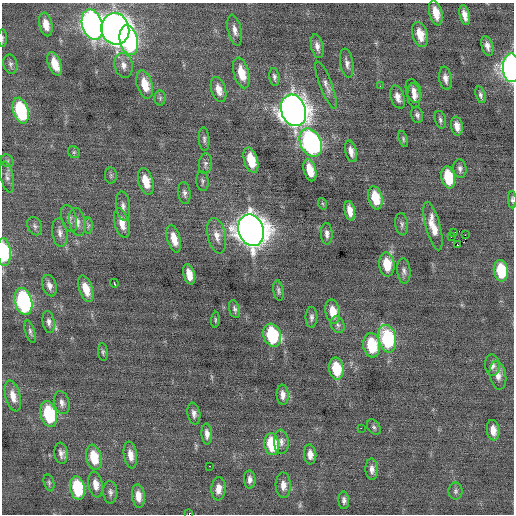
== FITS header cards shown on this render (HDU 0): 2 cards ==
NAXIS1  =                  512 / Axis length
NAXIS2  =                  512 / Axis length

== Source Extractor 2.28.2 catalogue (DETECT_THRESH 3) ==
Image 512 x 512 px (HDU 0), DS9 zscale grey, 1 PNG px = 1 image px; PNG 516 x 516 px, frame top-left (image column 1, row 512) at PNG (2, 3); each listed source drawn as its Kron ellipse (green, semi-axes under 4 px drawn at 4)
Background -0.00944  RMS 0.74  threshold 2.22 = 3 sigma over >= 5 px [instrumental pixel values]
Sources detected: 122; all 122 listed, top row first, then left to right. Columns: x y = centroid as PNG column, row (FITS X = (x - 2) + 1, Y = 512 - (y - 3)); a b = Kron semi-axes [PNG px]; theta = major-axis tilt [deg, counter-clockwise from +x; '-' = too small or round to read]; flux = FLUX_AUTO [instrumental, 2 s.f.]
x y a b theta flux
436 13 12 6 -76 730
465 15 10 5 -76 360
46 24 12 6 -77 580
92 25 15 10 -73 26000
115 29 16 14 -77 52000
235 30 16 6 -77 310
420 34 13 7 -74 730
2 38 9 3 90 73
129 40 15 9 -79 8100
317 46 12 6 -78 270
487 46 10 5 -73 270
347 63 15 6 -80 250
10 64 10 7 -77 160
55 64 12 6 -70 880
124 65 12 9 -80 340
511 68 14 8 -89 18000
241 73 16 7 -75 940
274 77 9 5 -82 140
445 78 12 6 -81 280
145 84 14 7 -74 930
326 85 25 6 -69 330
380 86 3 3 - 47
219 90 13 7 -73 480
414 91 12 7 -71 300
414 95 12 6 -85 280
480 95 8 5 -73 150
398 97 12 6 -72 330
160 98 7 5 89 100
293 110 16 12 -72 59000
21 111 13 7 -74 3800
417 115 8 6 -76 160
440 120 9 5 -74 130
457 126 9 6 -79 370
204 139 12 5 -86 140
403 139 8 4 -73 89
311 143 15 10 -64 13000
351 151 11 5 -76 330
74 152 6 5 - 94
251 160 13 7 -75 1200
7 161 7 5 -44 97
205 164 10 6 81 170
460 169 9 6 -85 180
310 170 11 6 -75 850
111 175 8 6 90 93
7 177 16 6 -78 240
448 177 11 6 -79 1900
146 181 14 7 -75 840
202 181 10 6 -83 130
184 193 11 6 -82 180
375 198 12 7 -77 1300
512 200 8 4 -89 110
323 204 6 3 -71 63
123 206 14 7 -83 270
350 211 10 5 -78 500
69 218 14 7 -74 240
77 222 14 8 -78 340
122 223 15 7 -75 590
402 224 11 6 -83 150
35 226 9 7 -65 160
88 226 8 4 89 120
433 226 25 7 -75 800
251 230 16 12 -71 79000
60 233 14 7 -82 300
453 233 3 2 - 50
327 234 11 6 -88 200
465 235 2 2 - 160
217 236 18 9 -78 480
451 237 2 2 - 910
174 239 14 6 -74 710
458 245 3 2 - 760
4 252 14 7 -86 3000
387 264 12 7 -84 1200
404 271 13 6 -84 210
501 271 11 7 -83 2100
189 274 10 5 -75 650
114 283 4 3 - 370
49 286 11 7 -71 280
86 289 14 6 -72 730
278 291 10 5 -79 130
23 301 13 8 -75 8400
235 309 9 5 -76 140
333 312 12 7 -80 840
311 317 10 6 88 160
215 320 8 3 86 65
49 322 11 6 -81 220
338 325 8 6 -64 150
30 332 11 5 -73 140
272 335 12 8 -71 3700
387 339 14 8 -77 4300
372 345 12 8 -83 2200
103 352 9 5 -84 110
492 365 11 7 -87 250
336 369 11 7 -83 1700
498 375 14 8 -79 390
283 395 10 6 -86 300
13 396 16 7 -75 530
62 403 11 7 -77 260
49 414 13 8 -75 3100
194 414 11 6 -80 220
374 427 8 6 -53 120
361 428 2 2 - 380
493 430 10 6 -83 470
207 434 10 5 -87 280
281 442 12 7 -87 250
272 444 11 7 -83 2100
61 453 10 6 -83 250
310 454 10 6 -85 370
130 455 13 6 -80 470
94 457 13 7 -78 1300
210 466 2 2 - 36
372 469 10 6 -87 260
250 479 9 6 -86 220
49 483 9 5 -75 110
96 484 13 7 -81 460
283 485 13 7 -88 390
77 488 12 7 -80 2600
218 489 11 7 87 430
455 491 8 7 - 150
110 492 11 7 -87 190
138 496 12 6 -84 490
344 500 9 5 -87 170
189 514 2 2 - 210
At the frame edge (FLAGS 8, measured only in part): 5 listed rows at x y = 2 38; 511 68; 512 200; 4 252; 189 514